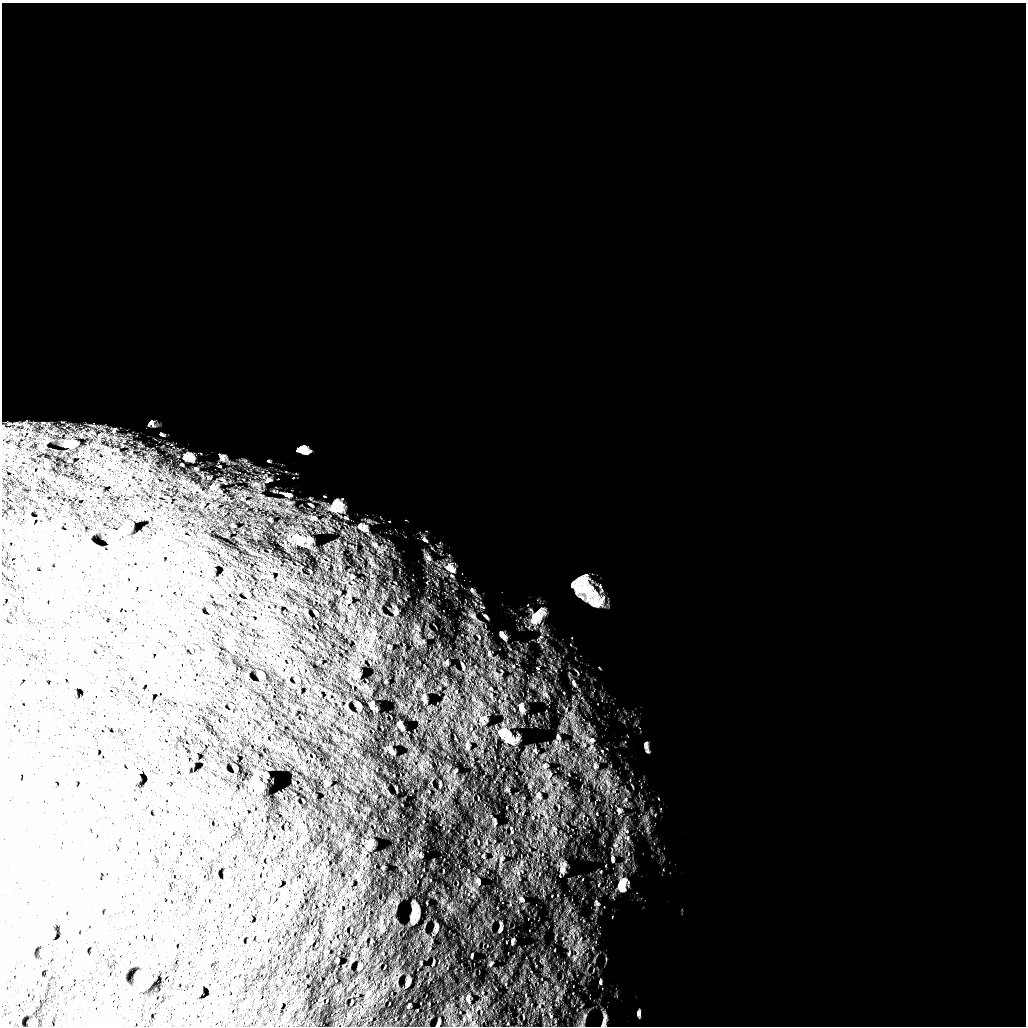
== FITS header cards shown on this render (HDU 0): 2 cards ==
NAXIS1  =                 1024 /
NAXIS2  =                 1024 /

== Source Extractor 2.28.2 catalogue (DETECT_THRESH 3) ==
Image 1024 x 1024 px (HDU 0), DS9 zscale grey, 1 PNG px = 1 image px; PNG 1028 x 1028 px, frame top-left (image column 1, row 1024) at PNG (2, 3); no overlay
Background 5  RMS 670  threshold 2000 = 3 sigma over >= 5 px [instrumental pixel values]
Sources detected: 123; all 123 listed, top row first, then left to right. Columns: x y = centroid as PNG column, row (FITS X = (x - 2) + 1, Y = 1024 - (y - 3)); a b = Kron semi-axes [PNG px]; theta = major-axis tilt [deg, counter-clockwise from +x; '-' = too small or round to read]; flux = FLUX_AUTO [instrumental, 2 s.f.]
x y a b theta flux
151 423 7 6 - 1.4e+05
48 424 7 7 - 1.6e+05
26 426 26 12 -40 1.0e+06
114 430 10 6 53 1.6e+05
5 431 29 21 -84 1.4e+06
92 433 17 10 4 6.6e+05
161 434 4 2 - 6.1e+04
99 437 16 7 86 3.8e+05
45 442 19 10 55 6.8e+05
71 443 29 19 -3 1.7e+06
12 448 28 16 -76 1.7e+06
114 450 11 6 1 2.1e+05
303 450 17 10 -12 4.8e+05
130 453 5 3 - 4.1e+04
188 457 10 6 -5 2.9e+05
222 457 6 5 - 1.2e+05
268 461 5 3 - 4.6e+04
196 469 4 2 - 4.5e+04
208 477 3 2 - 2.7e+04
268 480 11 8 26 2.3e+05
212 486 8 3 63 8.1e+04
100 489 3 2 - 3.2e+04
219 491 6 3 72 5.2e+04
287 495 16 7 -14 2.2e+05
242 499 5 5 - 8.3e+04
201 505 5 4 - 4.8e+04
311 505 7 3 -30 5.2e+04
334 505 23 12 45 6.9e+05
339 509 18 12 37 5.4e+05
345 517 7 5 -18 8.8e+04
314 518 10 7 -26 2.2e+05
270 520 5 3 - 5.9e+04
360 526 13 12 - 4.0e+05
364 529 18 13 51 5.3e+05
425 539 9 5 -35 1.2e+05
300 540 23 16 -46 8.4e+05
375 544 9 8 - 2.4e+05
428 558 9 7 -49 1.9e+05
340 567 6 4 79 7.3e+04
450 568 17 11 -45 5.1e+05
209 573 10 4 -70 1.0e+05
269 576 7 4 -45 6.5e+04
352 576 5 5 - 7.0e+04
133 590 9 2 55 4.6e+04
472 590 6 5 - 8.6e+04
586 590 38 16 -46 2.1e+06
338 593 7 4 -52 5.6e+04
581 597 9 5 -33 1.4e+05
348 601 7 5 -16 7.5e+04
277 610 3 3 - 4.4e+04
473 616 9 6 -30 1.7e+05
486 616 7 4 -45 7.6e+04
537 616 25 13 53 9.0e+05
251 618 4 2 - 4.4e+04
503 635 14 7 -51 2.2e+05
479 637 8 4 -56 9.2e+04
541 637 5 3 - 5.6e+04
388 646 4 2 - 3.9e+04
489 653 10 6 -85 1.7e+05
447 662 7 4 89 6.2e+04
463 666 11 4 -67 9.5e+04
513 666 6 5 - 8.0e+04
537 668 5 5 - 5.8e+04
355 673 15 6 86 2.0e+05
574 683 14 6 -67 2.0e+05
491 689 6 4 -78 6.9e+04
456 691 4 3 - 3.7e+04
319 694 3 2 - 3.6e+04
424 698 11 4 -83 1.5e+05
372 706 8 4 -68 1.5e+05
521 708 14 7 -78 2.3e+05
293 713 3 2 - 3.9e+04
482 720 15 10 -89 3.3e+05
399 724 5 4 - 8.6e+04
506 735 24 13 -40 7.3e+05
558 737 9 6 -75 1.3e+05
591 740 10 8 13 2.6e+05
467 745 9 5 -78 1.2e+05
646 747 8 7 - 1.5e+05
390 750 8 5 -68 1.2e+05
535 750 7 4 -78 7.3e+04
544 766 10 7 -82 1.9e+05
595 766 10 8 -88 2.6e+05
186 769 4 2 - 5.7e+04
266 775 5 2 - 5.6e+04
550 775 9 5 65 1.1e+05
255 784 15 8 -65 3.7e+05
539 795 12 7 -85 2.1e+05
626 799 6 4 89 9.4e+04
515 805 6 3 -70 4.5e+04
619 810 11 8 -86 2.5e+05
597 814 5 3 - 4.0e+04
495 821 9 4 -82 8.3e+04
626 831 11 5 -42 1.8e+05
627 838 6 6 - 1.1e+05
615 845 7 6 - 1.6e+05
369 846 12 6 61 2.3e+05
483 856 5 3 - 5.5e+04
501 859 9 5 74 1.1e+05
612 859 10 6 -80 1.5e+05
562 870 11 9 47 1.9e+05
478 881 9 4 -80 1.0e+05
277 883 6 2 59 4.0e+04
622 885 24 13 80 7.4e+05
521 899 8 5 -45 7.7e+04
597 903 8 6 -72 1.1e+05
415 911 12 5 -84 2.9e+05
437 926 10 4 -79 8.7e+04
501 927 12 3 83 7.7e+04
513 941 6 3 78 8.1e+04
430 948 5 3 - 5.1e+04
569 953 7 3 78 6.2e+04
472 956 4 2 - 4.8e+04
491 964 5 4 - 5.7e+04
408 982 8 4 71 1.0e+05
600 982 8 4 -90 7.5e+04
197 989 9 4 35 7.3e+04
468 998 13 6 -82 1.6e+05
409 1005 4 2 - 5.9e+04
639 1013 7 5 85 1.1e+05
550 1016 6 3 -71 5.2e+04
604 1021 15 5 80 1.6e+05
439 1022 6 3 75 7.1e+04
At the frame edge (FLAGS 8, measured only in part): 1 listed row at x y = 5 431